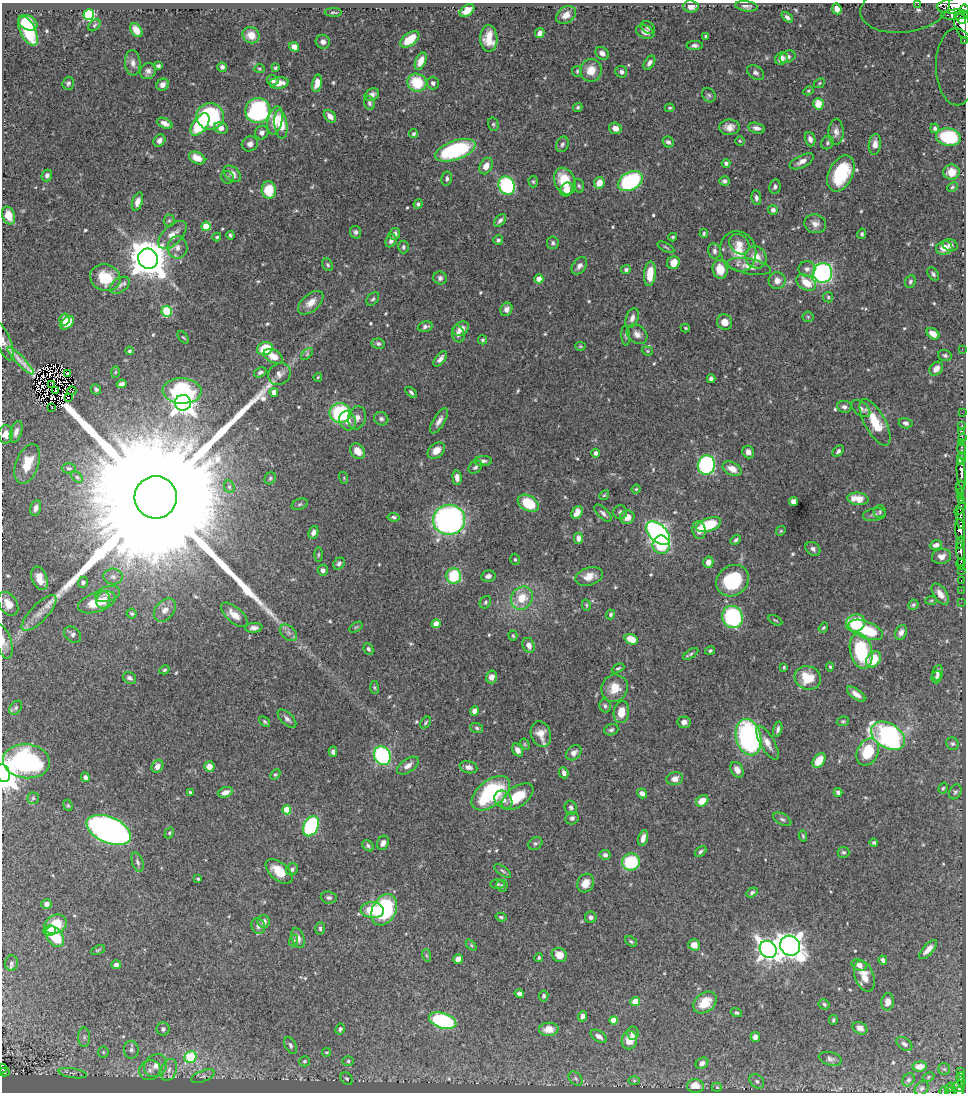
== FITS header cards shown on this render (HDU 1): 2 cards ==
NAXIS1  =                  964
NAXIS2  =                 1090

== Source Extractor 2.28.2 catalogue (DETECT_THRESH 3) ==
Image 964 x 1090 px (HDU 1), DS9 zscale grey, 1 PNG px = 1 image px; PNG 968 x 1094 px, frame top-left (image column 1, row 1090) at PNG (2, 3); each listed source drawn as its Kron ellipse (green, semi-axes under 4 px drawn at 4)
Background 0.627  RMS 0.015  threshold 0.0456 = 3 sigma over >= 5 px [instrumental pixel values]
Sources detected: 594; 8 with non-positive FLUX_AUTO (blend fragments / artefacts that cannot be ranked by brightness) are neither listed nor drawn; of the other 586, the 500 brightest by FLUX_AUTO listed and drawn (86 fainter detections omitted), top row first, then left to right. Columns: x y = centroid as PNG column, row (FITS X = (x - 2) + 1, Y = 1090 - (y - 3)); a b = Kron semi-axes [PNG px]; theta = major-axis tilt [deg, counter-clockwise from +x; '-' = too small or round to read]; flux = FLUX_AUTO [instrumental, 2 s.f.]
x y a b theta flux
918 4 3 3 - 4.5
691 6 7 6 - 7.7
746 6 11 5 -7 3.6
956 6 19 7 5 1600
905 7 45 25 10 66
837 9 5 4 - 5.5
964 9 4 2 - 190
467 10 8 5 36 14
333 12 8 3 -1 1.7
89 15 5 5 - 110
566 15 11 8 36 9.4
955 15 14 5 2 340
787 17 7 4 -39 3.2
961 19 6 3 -39 360
28 23 10 7 -30 34
94 25 7 5 42 2
962 25 14 7 -69 1100
648 27 7 5 -39 2.8
136 30 8 5 -55 13
28 31 15 7 -64 52
645 32 9 6 -21 7.7
540 33 5 4 - 7
251 35 8 8 - 13
706 36 3 3 - 1.5
410 39 11 6 36 21
489 39 13 8 -88 19
964 40 3 2 - 29
323 42 7 7 - 4.1
695 45 8 4 3 3
294 47 5 4 - 7.3
602 53 7 5 -39 5.5
787 57 8 6 23 3.2
781 58 7 5 41 7.2
421 61 9 5 66 13
133 63 13 7 -87 6
649 63 8 5 58 4.3
158 66 4 3 - 2.4
222 67 5 4 - 3.3
957 67 38 21 -89 80
275 68 3 3 - 2.3
259 69 5 4 - 1.5
591 70 11 10 - 16
148 71 8 7 - 4.3
577 71 5 5 - 1.4
621 72 6 5 - 2.7
756 73 9 6 -34 3.4
273 80 6 5 - 4
68 83 6 5 - 2.4
279 83 9 5 7 10
317 83 9 5 78 9.2
417 83 10 8 -28 40
433 83 6 6 - 3.3
819 83 6 4 24 1.3
162 85 6 5 - 5.3
808 91 5 4 - 1.5
372 95 7 5 30 4.8
709 95 8 6 -52 2.5
369 103 7 5 -68 2.8
818 104 6 5 - 19
578 107 5 4 - 1.9
670 108 5 3 - 1.4
258 110 13 12 - 180
210 116 14 13 - 130
330 116 7 5 -47 7.3
275 120 14 7 78 17
165 123 8 5 -26 6.1
200 124 13 7 53 50
281 124 14 6 -82 25
493 124 7 5 -76 1.8
729 127 10 8 1 7.5
221 128 7 5 -21 6.2
615 128 6 5 - 6.9
756 128 8 5 -15 4.8
935 128 5 4 - 2.5
836 132 13 7 88 5.7
262 133 7 6 - 4.4
413 134 5 4 - 2.6
948 137 12 8 -10 76
810 139 7 5 -71 4.3
159 140 6 5 - 4.5
740 141 5 4 - 1.4
668 142 6 5 - 3.1
827 143 7 6 - 2.3
250 144 8 7 - 5.1
562 144 8 6 67 3
875 144 10 6 83 7.7
455 150 21 9 19 110
197 158 8 5 -26 13
802 161 13 6 26 7
726 163 4 4 - 2.7
486 166 9 6 64 8.9
951 172 8 7 - 16
841 173 19 12 64 68
232 174 10 6 -41 6.5
47 175 6 5 - 3.9
227 177 7 6 - 2.2
447 179 7 5 80 2.7
565 181 14 10 -64 32
630 181 13 9 29 120
725 181 5 4 - 3.4
533 182 6 4 -88 1.5
599 183 6 5 - 13
507 185 9 8 - 110
579 186 7 5 -71 2.1
775 187 7 5 79 2.5
952 187 5 4 - 1.4
269 190 8 7 - 29
567 190 7 6 - 11
756 198 7 4 -83 2.9
137 202 9 5 72 6.5
418 204 5 4 - 2.6
773 210 5 5 - 4.1
9 215 9 6 -70 16
500 220 7 5 49 3.2
169 221 6 5 - 1.8
815 224 11 9 -13 6.8
206 226 5 4 - 27
355 232 6 5 - 3
704 233 4 4 - 1.6
395 234 6 5 - 4.5
862 234 5 4 - 2
172 235 17 9 45 13
230 235 4 3 - 1.8
217 237 4 4 - 2
673 237 4 3 - 1.5
498 240 5 5 - 2.8
391 241 7 5 60 3.8
553 243 6 6 - 2.7
739 244 11 9 -43 9
950 245 8 6 -19 4.3
177 247 11 10 - 7.8
403 247 6 5 - 2.6
666 247 9 3 -30 1.6
944 248 8 7 - 12
714 251 8 6 -80 3.3
738 251 20 17 -68 25
756 257 11 10 - 16
148 259 10 9 - 3100
673 263 6 6 - 13
328 265 7 5 -58 2
579 266 10 6 53 4.6
749 266 22 7 -11 12
720 269 9 7 -76 18
807 269 8 8 - 3.9
626 270 5 4 - 2.3
823 273 10 9 - 270
650 274 12 6 84 20
933 274 7 5 -54 2.5
105 278 15 13 -20 33
440 278 7 6 - 3.4
539 279 4 4 - 13
777 281 8 8 - 7.7
910 282 6 5 - 2.3
806 283 11 7 -33 20
120 285 11 7 34 4.3
828 297 5 5 - 1.6
373 299 7 5 50 2.1
311 303 15 8 41 11
506 309 7 5 62 5.6
167 311 5 5 - 68
808 317 5 5 - 1.8
632 318 10 6 70 4.8
65 320 6 5 - 8.5
725 322 8 7 - 8.8
67 323 8 5 45 13
425 327 7 5 13 3.1
685 328 5 4 - 1.3
461 329 8 6 35 8.9
458 334 8 6 -73 3.8
637 334 11 8 -39 6.4
933 334 7 5 -36 9.3
626 336 10 4 -85 2
183 337 7 3 -53 1.3
482 340 4 4 - 1.7
3 341 20 7 -67 8.6
378 344 6 5 - 2.6
580 346 5 4 - 1.3
265 349 8 6 20 33
962 349 2 2 - 13
129 351 4 4 - 1.6
647 351 6 4 -21 1.4
307 354 7 4 47 2
945 355 7 5 -16 2.2
273 356 10 6 -29 11
440 359 9 4 52 4.4
20 361 19 4 -46 9.2
936 369 8 6 48 7.6
115 372 6 4 88 1.3
260 372 6 4 23 2.9
67 373 3 3 - 1.3
279 374 12 10 39 6.5
318 377 4 3 - 1.3
711 379 4 4 - 3.5
52 384 3 3 - 1.5
122 384 5 4 - 4
96 389 5 5 - 2.5
55 391 2 2 - 1.3
72 391 4 2 - 3.8
182 391 19 12 -3 95
274 392 4 4 - 7.8
411 392 7 4 -41 2
69 398 3 2 - 1.8
183 403 8 8 - 820
52 407 2 2 - 5
844 407 7 6 - 3.4
861 408 11 6 -40 4.2
340 413 10 10 - 80
962 413 2 2 - 5.9
357 418 12 8 76 5.9
381 419 7 6 - 2.8
347 421 10 8 -64 8.4
439 421 14 5 59 5.9
875 422 26 10 -61 32
906 423 7 5 -14 3.1
962 425 3 2 - 8
962 431 2 2 - 9.2
16 432 11 5 72 5.5
6 434 9 7 -88 8.2
962 438 2 2 - 6.3
962 442 3 2 - 15
961 449 6 3 90 32
436 450 10 7 39 11
358 451 8 6 -49 11
838 451 6 4 46 2.4
748 452 6 5 - 5.1
596 453 4 4 - 4.1
961 458 6 4 83 220
483 461 9 5 1 3.4
961 462 3 2 - 28
27 464 21 11 69 26
706 465 9 8 - 180
475 467 7 5 39 2.5
69 468 7 5 -1 2.2
732 469 10 6 -27 12
961 473 16 4 -85 620
77 477 7 4 -45 1.9
270 478 6 5 - 1.8
344 478 6 3 -73 1.3
457 478 7 4 -85 5.6
229 487 6 5 - 2.1
960 487 6 3 76 23
636 489 4 4 - 1.4
961 492 3 3 - 43
604 495 5 4 - 1.3
156 497 21 21 - 160000
961 497 3 3 - 57
858 499 11 6 -7 18
961 501 4 3 - 61
794 502 5 4 - 8.5
528 503 11 7 -29 38
300 504 8 5 19 2.2
36 508 8 5 76 5.5
960 508 8 3 56 53
577 512 7 5 57 9.7
620 512 7 7 - 2.5
880 512 6 6 - 2
603 513 11 5 -44 3.3
874 515 11 6 9 3.8
394 517 6 4 -6 2.1
627 517 7 6 - 9.2
961 518 11 3 -87 220
449 520 16 15 - 340
708 525 13 6 18 43
699 530 9 6 -78 8.2
960 530 11 5 -85 680
781 531 5 4 - 1.3
313 532 6 4 69 5.3
658 533 14 8 -44 370
578 538 5 4 - 6.7
736 540 6 4 41 2.1
961 543 6 3 78 190
661 545 9 8 - 36
936 545 6 4 18 5
813 549 8 6 -36 3.4
961 551 8 4 -83 430
318 555 7 3 89 1.3
941 556 9 7 10 5.9
515 559 6 4 -73 1.5
961 561 4 2 - 22
708 562 6 5 - 7.1
339 564 6 5 - 3.1
961 564 6 3 -79 34
323 570 5 5 - 4.2
961 571 3 2 - 37
454 576 8 7 - 47
488 576 7 5 13 4
589 576 14 8 17 11
113 577 9 8 - 5.1
39 578 12 7 -71 12
961 580 3 2 - 17
732 581 17 14 41 67
83 582 6 5 - 4
961 590 2 2 - 8
108 594 13 7 17 6.6
940 594 12 6 -55 7.4
522 598 12 10 56 22
103 600 8 7 - 9.7
931 600 6 4 2 1.3
97 602 20 9 19 28
485 602 6 5 - 2.1
961 602 2 2 - 6.8
8 604 13 8 -58 11
586 605 5 4 - 1.4
913 605 5 5 - 2.1
165 610 13 9 49 6.9
39 613 23 8 46 11
132 614 5 5 - 1.6
610 614 5 4 - 2
234 615 16 7 -40 12
732 617 11 10 - 100
775 620 7 3 -29 1.3
855 623 10 8 19 44
436 624 4 4 - 13
356 627 7 4 36 1.3
254 628 9 5 4 4.2
823 628 5 4 - 1.5
866 630 18 8 -22 50
901 632 8 5 70 5.1
288 633 10 7 -41 4.2
72 634 9 7 -39 3.7
513 636 5 4 - 1.4
631 639 7 5 -22 21
3 641 18 7 -72 8.6
529 645 7 6 - 6.3
368 649 6 4 -64 2.4
710 651 5 4 - 2.1
861 651 18 11 -76 70
691 654 8 4 33 2
873 659 9 6 57 25
784 667 4 3 - 1.5
830 667 4 4 - 1.3
618 668 7 4 27 1.8
164 670 5 4 - 1.7
938 673 8 5 80 4
491 677 6 5 - 5.8
936 677 6 5 - 3.1
130 678 7 5 -31 3.3
808 678 13 11 -17 24
374 687 6 4 -83 1.3
615 688 14 13 - 17
856 694 11 5 -37 6.7
605 706 7 5 -73 2.3
16 708 8 5 51 2.7
474 711 5 4 - 5.3
621 712 11 7 82 15
287 719 11 6 -45 4.2
843 721 6 4 9 1.7
265 722 6 4 -39 1.8
684 722 6 6 - 4.6
426 723 7 4 52 1.6
477 728 6 5 - 1.9
778 729 8 4 76 3.3
611 730 7 5 19 2.6
541 734 13 10 -72 11
888 736 18 12 -32 220
748 737 18 12 -75 200
767 743 19 7 -60 9.5
525 744 6 4 -60 1.3
952 744 6 6 - 2.2
518 750 7 5 -59 5.9
333 752 5 4 - 3.4
868 752 14 10 62 39
574 753 9 6 43 4.7
382 756 9 8 - 130
819 760 8 5 55 23
26 761 23 17 -6 180
408 765 12 6 34 6.7
157 766 7 5 57 6.9
209 766 5 5 - 8.8
468 767 9 6 -14 5.7
737 770 8 6 -59 6.6
3 773 9 6 -74 1500
564 773 6 4 -66 4.3
275 774 6 4 45 1.5
85 777 5 4 - 3.2
675 779 8 6 14 7.3
943 788 6 4 72 1.5
190 792 4 3 - 1.8
225 792 8 5 18 7.4
838 792 4 4 - 3.1
955 792 8 5 60 2.7
491 793 22 13 38 110
642 793 5 4 - 4.8
518 797 18 10 36 33
33 798 5 5 - 2
503 800 10 8 -49 7.1
702 801 7 5 36 18
68 805 6 4 -68 1.4
571 808 7 6 - 3.4
287 810 4 4 - 22
572 818 7 6 - 3.2
782 819 10 5 -28 2.7
311 826 11 7 62 120
109 830 23 13 -23 610
169 833 6 4 62 1.4
803 836 5 3 - 1.3
643 838 8 4 73 6.4
383 843 7 5 68 5.1
874 843 4 4 - 1.7
535 844 7 6 - 2.5
368 846 6 5 - 2.3
700 851 7 4 42 2.1
843 852 6 5 - 1.9
605 855 5 5 - 3.1
137 862 10 5 -72 3
631 862 9 8 - 60
292 869 6 5 - 3.4
279 871 16 8 -40 21
503 871 10 4 -37 2.1
198 879 3 3 - 1.4
586 883 10 8 61 10
498 884 7 5 -1 1.9
502 886 6 5 - 2.2
752 892 6 4 30 2.3
329 898 8 6 -6 2.9
47 904 5 5 - 4.1
372 910 12 7 -5 30
384 910 16 11 62 120
501 917 5 3 - 1.7
591 917 6 5 - 3.1
264 921 6 6 - 5.9
55 924 12 9 27 25
258 926 8 6 -61 3.6
320 928 6 4 -87 2.1
50 931 6 5 - 12
55 937 11 7 -54 36
298 938 10 6 -71 5.8
294 940 6 3 71 1.3
631 941 7 4 -36 1.7
471 945 6 4 -46 1.5
694 945 6 5 - 8.9
790 946 10 9 - 990
768 949 9 7 -46 580
928 949 12 5 47 8.7
98 950 7 3 26 1.3
426 955 6 4 -71 1.4
559 955 8 7 - 11
539 958 4 4 - 1.4
458 959 5 5 - 9.1
883 960 4 3 - 3.2
11 963 7 6 - 2.5
116 965 5 4 - 3.8
859 965 8 5 -23 5.9
864 976 16 9 -71 12
519 994 4 4 - 3.8
544 996 5 4 - 2.4
635 1001 5 4 - 17
887 1002 9 6 82 8
705 1003 13 9 39 22
824 1004 6 5 - 2.1
736 1013 6 4 -17 1.9
583 1016 5 4 - 4.1
613 1020 4 4 - 14
833 1020 5 3 - 1.5
443 1021 14 7 -16 130
860 1028 8 6 -30 5.4
163 1029 6 6 - 3.3
340 1029 5 4 - 2.3
549 1029 10 6 4 9.8
633 1033 7 5 83 4.2
599 1036 9 5 -32 4.6
84 1037 10 6 -88 3.5
755 1037 5 4 - 5
629 1040 9 7 80 16
904 1044 9 6 -34 3.3
290 1045 9 5 -64 3.1
131 1050 9 7 -87 4.1
103 1052 5 5 - 1.7
326 1052 4 4 - 1.6
191 1057 6 5 - 77
830 1059 11 6 -16 4
304 1061 5 5 - 1.9
348 1061 6 5 - 1.9
702 1063 7 5 31 5.3
156 1066 12 10 41 10
920 1066 7 5 4 11
2 1069 5 2 - 22
944 1069 6 6 - 1.9
150 1070 11 10 - 7.7
169 1070 11 7 70 6.6
4 1072 5 3 - 54
960 1072 4 3 - 45
73 1073 14 4 -9 3.6
203 1076 12 5 21 3.6
928 1077 6 4 28 1.3
961 1077 5 3 - 86
347 1079 7 5 -45 1.9
576 1079 8 5 -46 2.2
908 1080 7 5 55 2.7
634 1081 6 4 -1 1.5
757 1081 8 6 -43 2.7
961 1081 3 2 - 38
695 1086 8 7 - 15
717 1087 5 4 - 1.3
950 1087 5 3 - 22
958 1087 6 5 - 160
922 1088 8 6 45 2.4
944 1091 5 3 - 13
951 1091 5 2 - 27
959 1091 5 3 - 180
At the frame edge (FLAGS 8, measured only in part): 14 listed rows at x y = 918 4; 956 6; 905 7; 964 9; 964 40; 957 67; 3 341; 6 434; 3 641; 3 773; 2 1069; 944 1091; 951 1091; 959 1091
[86 fainter detections neither listed nor drawn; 8 non-positive-flux detections neither listed nor drawn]